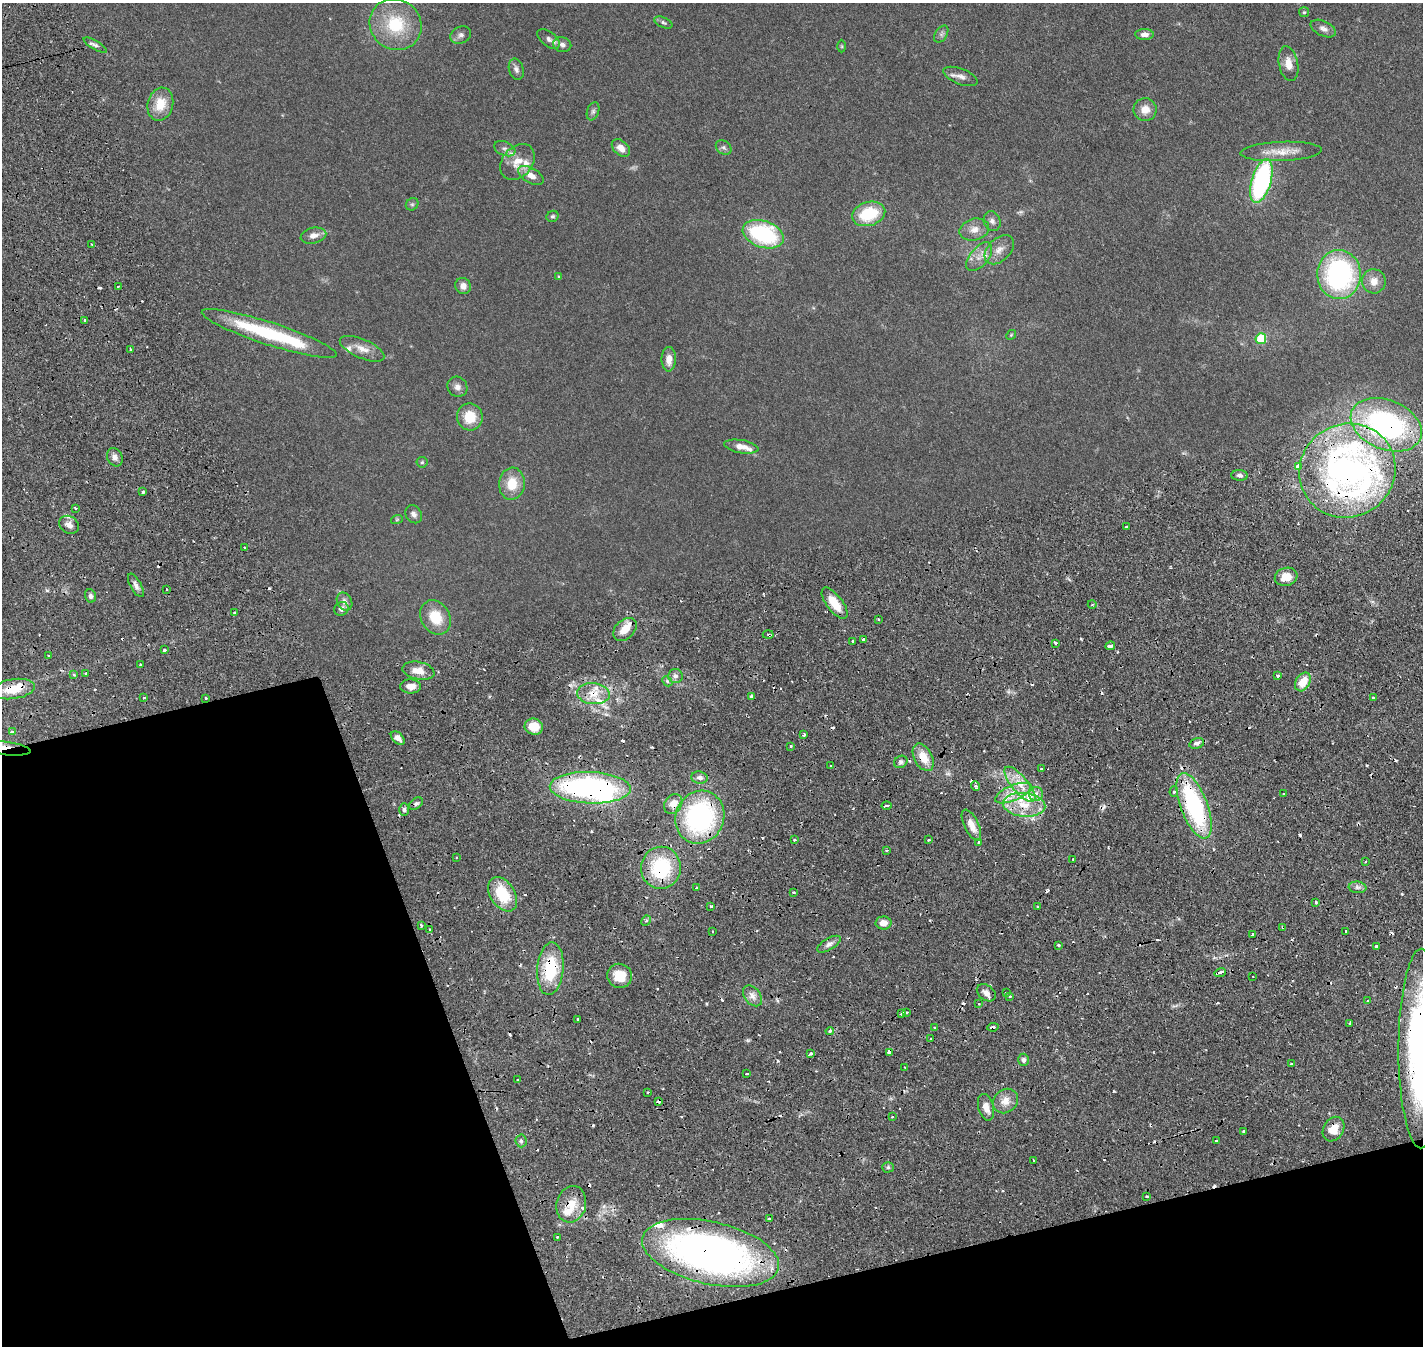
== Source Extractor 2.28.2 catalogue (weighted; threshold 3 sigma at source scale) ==
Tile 14 of 4 x 4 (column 2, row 4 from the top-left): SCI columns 1684-3104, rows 470-1813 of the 6204 x 6198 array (HDU 1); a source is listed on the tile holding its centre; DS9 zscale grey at full resolution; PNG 1425 x 1348 px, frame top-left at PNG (2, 3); each listed source drawn as its Kron ellipse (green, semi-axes under 4 px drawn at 4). Shown black and unused: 20% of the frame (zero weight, under 2 of 4 exposures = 12% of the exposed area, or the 3 px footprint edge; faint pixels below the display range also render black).
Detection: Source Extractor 2.28.2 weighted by HDU 2 'WHT'; one run over the whole footprint, this tile lists its part. Background 0.132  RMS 0.0062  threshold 0.0281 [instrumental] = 3 sigma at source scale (4.5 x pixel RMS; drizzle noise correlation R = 1.50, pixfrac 1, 0.05/0.05 arcsec/px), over >= 5 px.
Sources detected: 267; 1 too faint to see at this stretch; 3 inside a brighter object's white glare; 55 cosmic-ray / hot-pixel residue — neither listed nor drawn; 16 inside a brighter listed object's ellipse — not listed separately; the other 192 listed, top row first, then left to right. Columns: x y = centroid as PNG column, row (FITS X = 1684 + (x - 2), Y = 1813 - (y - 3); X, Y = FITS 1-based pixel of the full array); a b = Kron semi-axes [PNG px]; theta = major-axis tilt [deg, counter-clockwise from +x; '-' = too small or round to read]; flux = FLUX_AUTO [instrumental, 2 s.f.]
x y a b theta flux
1304 12 5 5 - 0.7
663 22 9 5 -24 1.1
395 24 27 25 -40 26
1323 29 13 7 -25 2.5
941 34 9 6 57 1.5
1145 34 9 5 -1 2.5
461 35 11 8 25 2.1
549 39 13 7 -38 2.3
95 45 13 4 -30 1.6
562 45 9 7 -14 2.5
842 46 6 4 -89 0.6
1288 64 18 9 -79 5.5
516 69 11 7 -73 2.1
961 76 18 7 -21 3.3
160 104 17 12 76 11
1145 110 11 11 - 5.6
593 111 9 6 70 1.5
724 147 8 6 -36 1.4
621 148 10 7 -44 4.5
505 149 11 7 -22 2.1
1281 151 41 9 2 9
517 162 20 15 49 8.6
531 175 14 7 -30 5
1261 181 22 10 73 91
412 204 7 5 42 0.98
869 214 17 12 16 23
553 216 6 5 - 0.93
992 221 10 8 -67 2.4
974 230 15 11 15 5
763 234 21 13 -19 53
313 236 13 7 13 3.5
92 245 4 2 - 0.52
999 250 17 11 44 5.4
979 257 17 9 51 5.1
1339 274 24 22 -89 92
559 277 4 4 - 0.61
1374 281 12 12 - 5.2
118 286 3 2 - 0.91
463 286 8 7 - 3.2
84 320 3 2 - 0.84
269 333 71 11 -18 47
1011 335 5 4 - 0.59
1261 339 5 5 - 16
362 349 24 9 -23 6.1
131 350 3 2 - 1.1
669 359 12 7 89 4.5
457 387 10 9 - 2.8
470 417 13 13 - 12
1386 425 37 24 -22 120
741 447 17 6 -9 4.9
115 457 9 7 -64 2.7
422 462 5 5 - 0.74
1298 466 4 3 - 14
1347 471 49 46 32 230
1240 475 8 5 -3 1.7
512 484 16 13 85 11
143 492 3 3 - 2.6
75 508 3 3 - 1.2
414 514 9 7 -55 2.2
397 519 6 4 20 0.66
69 525 10 8 -32 3.2
1126 527 3 2 - 0.49
245 548 3 2 - 0.97
1286 577 11 9 16 7.8
136 585 13 5 -61 2.3
167 589 3 2 - 0.62
90 596 7 5 -74 1.6
345 602 9 7 -59 2.5
835 603 18 8 -53 11
1092 604 4 3 - 0.58
341 609 7 6 - 2.4
234 612 3 2 - 0.63
436 617 18 14 -58 15
879 619 3 2 - 0.94
625 629 13 9 44 7.2
768 634 5 3 - 0.8
864 640 3 3 - 3.1
853 641 3 2 - 0.79
1055 643 3 2 - 1.1
1110 646 5 3 - 3.2
164 650 3 3 - 1.3
49 656 3 2 - 0.77
140 664 3 2 - 0.57
418 671 16 8 -12 6.5
86 673 3 2 - 0.61
74 675 3 3 - 0.75
675 676 7 7 - 2.1
1278 676 4 3 - 1.7
667 681 6 4 -47 0.99
1303 682 10 7 61 10
411 686 10 7 -1 4.4
13 689 22 10 8 12
593 694 16 10 -4 8
751 696 4 3 - 5.9
144 698 3 2 - 1
206 698 3 3 - 0.57
1373 698 3 2 - 0.93
534 727 9 8 - 10
12 732 4 3 - 1.9
804 735 3 3 - 1.1
398 738 8 5 -42 3.3
1197 743 7 5 17 1.8
791 746 3 3 - 0.78
4 748 27 6 -8 10
923 757 15 9 -62 9.4
901 762 7 6 - 1.5
830 766 3 2 - 0.57
1041 768 3 2 - 0.5
700 778 8 6 -8 2.3
1020 784 22 8 -50 10
976 786 5 3 - 2.1
590 788 40 15 -2 130
1174 792 5 4 - 1
1013 793 19 8 23 8.1
1036 794 7 7 - 2.7
1284 794 3 3 - 1.2
416 804 8 5 36 1.4
673 804 10 8 58 6.1
1024 805 21 12 -5 15
887 806 5 3 - 2
1194 806 34 13 -69 79
404 810 6 5 - 1.4
700 817 27 24 66 87
971 825 17 7 -65 6.3
794 840 3 3 - 1
929 840 3 2 - 1
978 842 3 2 - 0.73
886 850 3 2 - 0.81
456 857 3 2 - 0.47
1073 859 3 2 - 0.57
1365 862 4 3 - 0.51
661 868 21 20 - 39
1357 887 9 5 -6 1.8
697 888 3 3 - 1.3
793 892 3 3 - 0.78
503 894 19 12 -56 21
1316 902 3 3 - 1.3
711 906 3 3 - 1.2
1038 906 3 2 - 0.68
646 921 5 4 - 1.1
883 923 8 6 1 4.7
421 925 3 2 - 1.7
1283 927 4 3 - 0.76
430 929 3 3 - 1.3
712 931 2 2 - 0.5
1346 931 3 2 - 1.8
1253 934 3 3 - 1.4
829 944 13 6 31 2.6
1058 945 3 3 - 1.1
1376 946 3 3 - 4.1
550 969 26 13 85 29
1220 972 6 3 17 5.4
620 976 12 12 - 10
1253 976 3 2 - 0.44
986 993 10 7 -36 2.7
1006 993 3 2 - 0.71
752 996 12 8 -52 3.4
1010 996 3 3 - 0.62
1368 1001 3 3 - 4.4
979 1004 3 3 - 0.76
906 1012 3 3 - 1.6
902 1013 4 3 - 2.1
578 1019 3 3 - 0.67
1350 1023 3 3 - 1.3
934 1027 2 2 - 0.47
993 1027 6 3 7 3.3
830 1031 4 3 - 0.9
931 1039 2 2 - 0.51
1421 1048 100 22 90 240
889 1052 4 3 - 19
811 1053 3 3 - 2.5
1024 1060 6 5 - 1.8
1291 1064 3 3 - 0.65
905 1067 3 2 - 0.63
747 1074 3 3 - 2.9
517 1080 3 3 - 2.4
648 1092 3 3 - 2.3
658 1101 4 3 - 2
1005 1101 13 11 40 5.8
986 1107 13 7 -75 5.1
892 1117 3 2 - 0.89
1334 1129 13 10 58 7.8
1243 1131 3 2 - 0.62
1216 1140 4 3 - 1.8
521 1141 6 5 - 1.4
1033 1160 3 2 - 0.93
888 1167 5 5 - 0.93
1147 1196 3 3 - 1.7
571 1204 18 14 74 11
770 1219 4 3 - 1.7
557 1237 3 3 - 1.5
711 1253 70 31 -13 290
Overlapping masked pixels (flux is a lower limit): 21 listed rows (the first 20) at x y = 1386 425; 1347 471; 13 689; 593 694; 4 748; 923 757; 590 788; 673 804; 1194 806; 700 817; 661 868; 1283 927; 550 969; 1220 972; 993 1027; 1421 1048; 889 1052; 658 1101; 1334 1129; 571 1204
Isophote crosses this tile's border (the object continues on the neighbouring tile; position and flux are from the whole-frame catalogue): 2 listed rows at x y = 4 748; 1421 1048